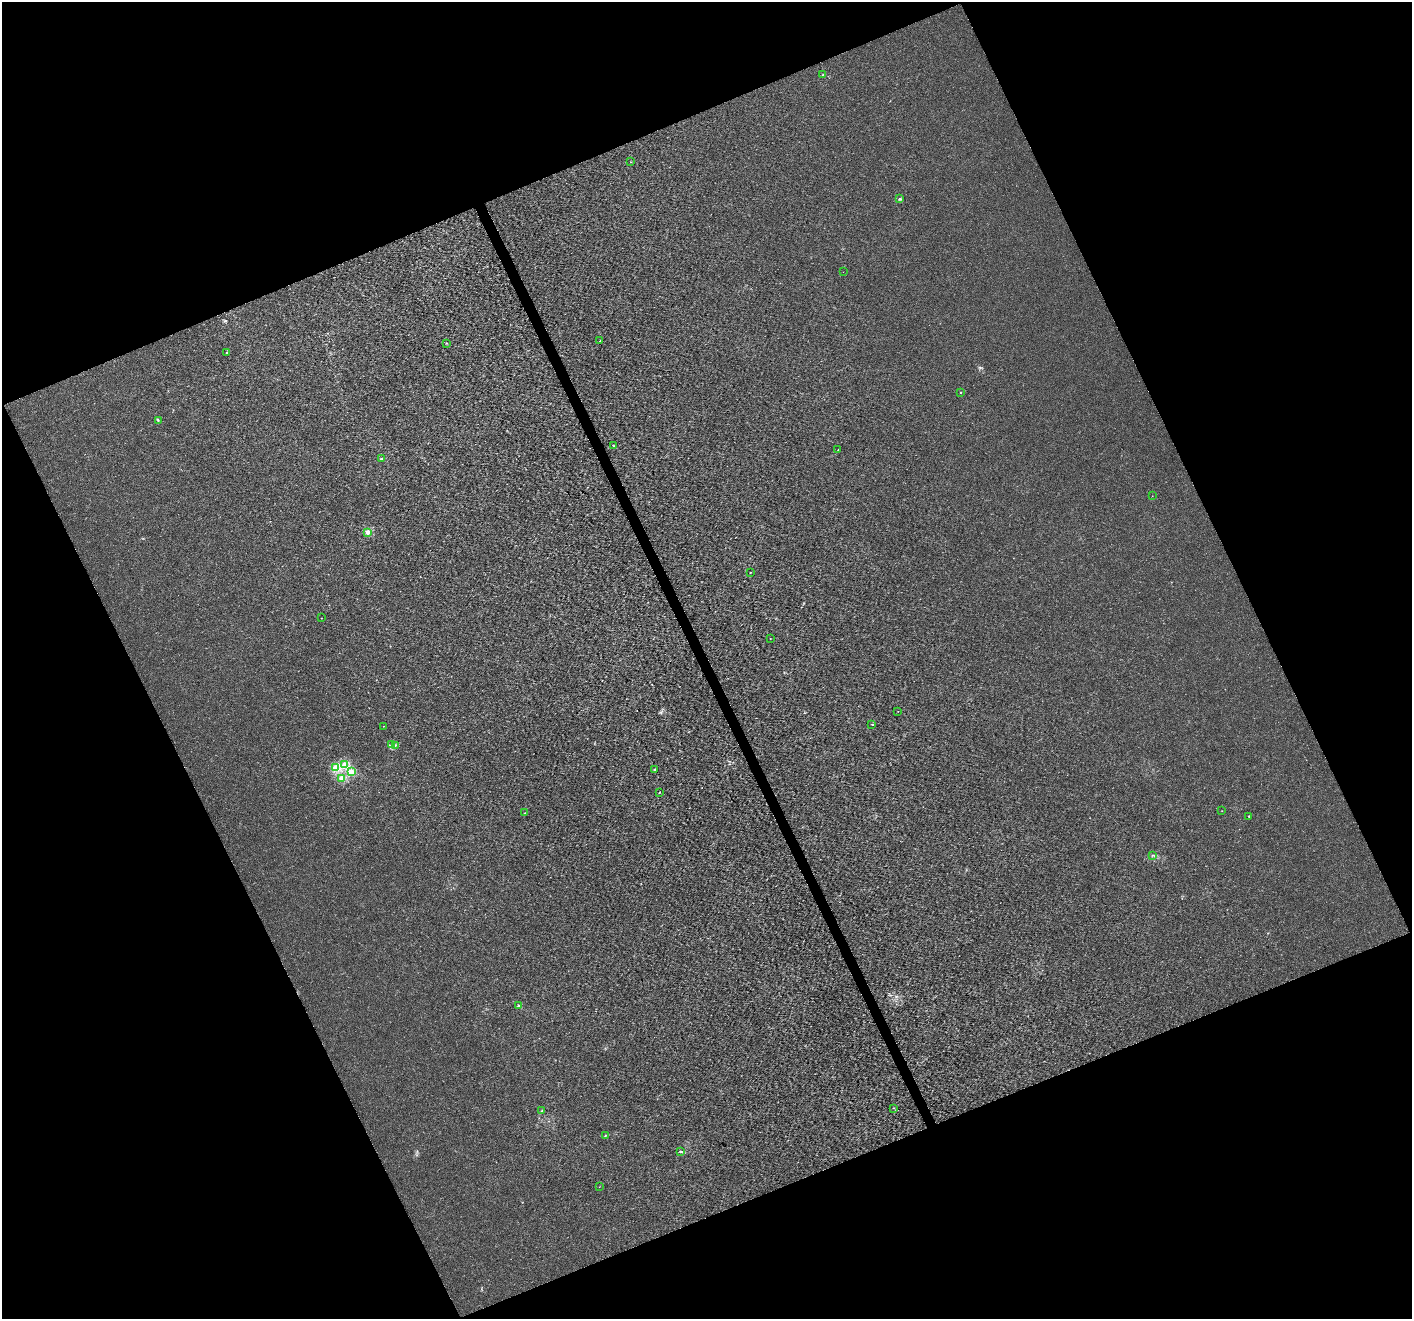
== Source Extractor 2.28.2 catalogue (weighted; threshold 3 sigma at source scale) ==
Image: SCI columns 6-5644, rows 149-5415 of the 5646 x 5506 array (HDU 1 of 3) = the unmasked area's bounding box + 8 px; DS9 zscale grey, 4 x 4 block average (1 PNG px = mean of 4 x 4 image px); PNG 1414 x 1321 px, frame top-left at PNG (2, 2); each listed source drawn as its Kron ellipse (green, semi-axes under 4 px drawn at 4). Shown black and unused: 44% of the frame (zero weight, under 3 of 4 exposures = <1% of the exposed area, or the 3 px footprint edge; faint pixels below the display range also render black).
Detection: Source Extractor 2.28.2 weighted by HDU 2 'WHT'. Background 2.14e-04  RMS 0.0019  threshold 0.00846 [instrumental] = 3 sigma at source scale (4.5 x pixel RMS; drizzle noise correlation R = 1.50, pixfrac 1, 0.0396/0.0396 arcsec/px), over >= 5 px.
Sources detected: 39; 1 coinciding with a brighter row at this scale — not listed separately; the other 38 listed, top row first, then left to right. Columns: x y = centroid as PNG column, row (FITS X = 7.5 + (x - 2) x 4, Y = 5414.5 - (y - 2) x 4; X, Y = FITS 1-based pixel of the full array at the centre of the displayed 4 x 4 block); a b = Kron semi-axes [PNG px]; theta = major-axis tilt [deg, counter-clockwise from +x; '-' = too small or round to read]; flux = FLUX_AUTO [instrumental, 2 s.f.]
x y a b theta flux
822 75 2 2 - 0.38
630 162 2 2 - 0.3
900 199 3 2 - 1.3
843 272 2 2 - 0.34
600 341 2 2 - 1.5
446 343 2 2 - 0.37
227 352 2 2 - 0.78
960 393 2 2 - 0.65
158 420 3 2 - 0.81
614 446 2 2 - 0.64
838 450 2 2 - 0.71
382 459 2 2 - 11
1152 496 2 2 - 0.19
367 532 2 2 - 27
750 573 2 2 - 1.3
321 618 2 2 - 0.26
770 639 2 2 - 0.3
898 712 2 2 - 0.21
872 724 3 2 - 0.66
384 726 2 2 - 0.35
392 745 3 2 - 0.9
395 745 3 2 - 1
345 764 2 2 - 33
335 768 2 2 - 46
655 769 2 2 - 1
351 772 2 2 - 39
341 778 2 2 - 28
659 792 2 2 - 0.55
1222 811 2 2 - 0.29
525 813 2 2 - 0.29
1249 816 2 2 - 1.7
1152 855 3 2 - 0.74
518 1006 2 2 - 4.5
894 1108 3 2 - 0.33
542 1111 2 2 - 0.9
605 1135 2 2 - 0.56
680 1151 3 2 - 0.96
599 1187 2 2 - 0.28
Diffuse or blended objects may show on this block-average render without a row.